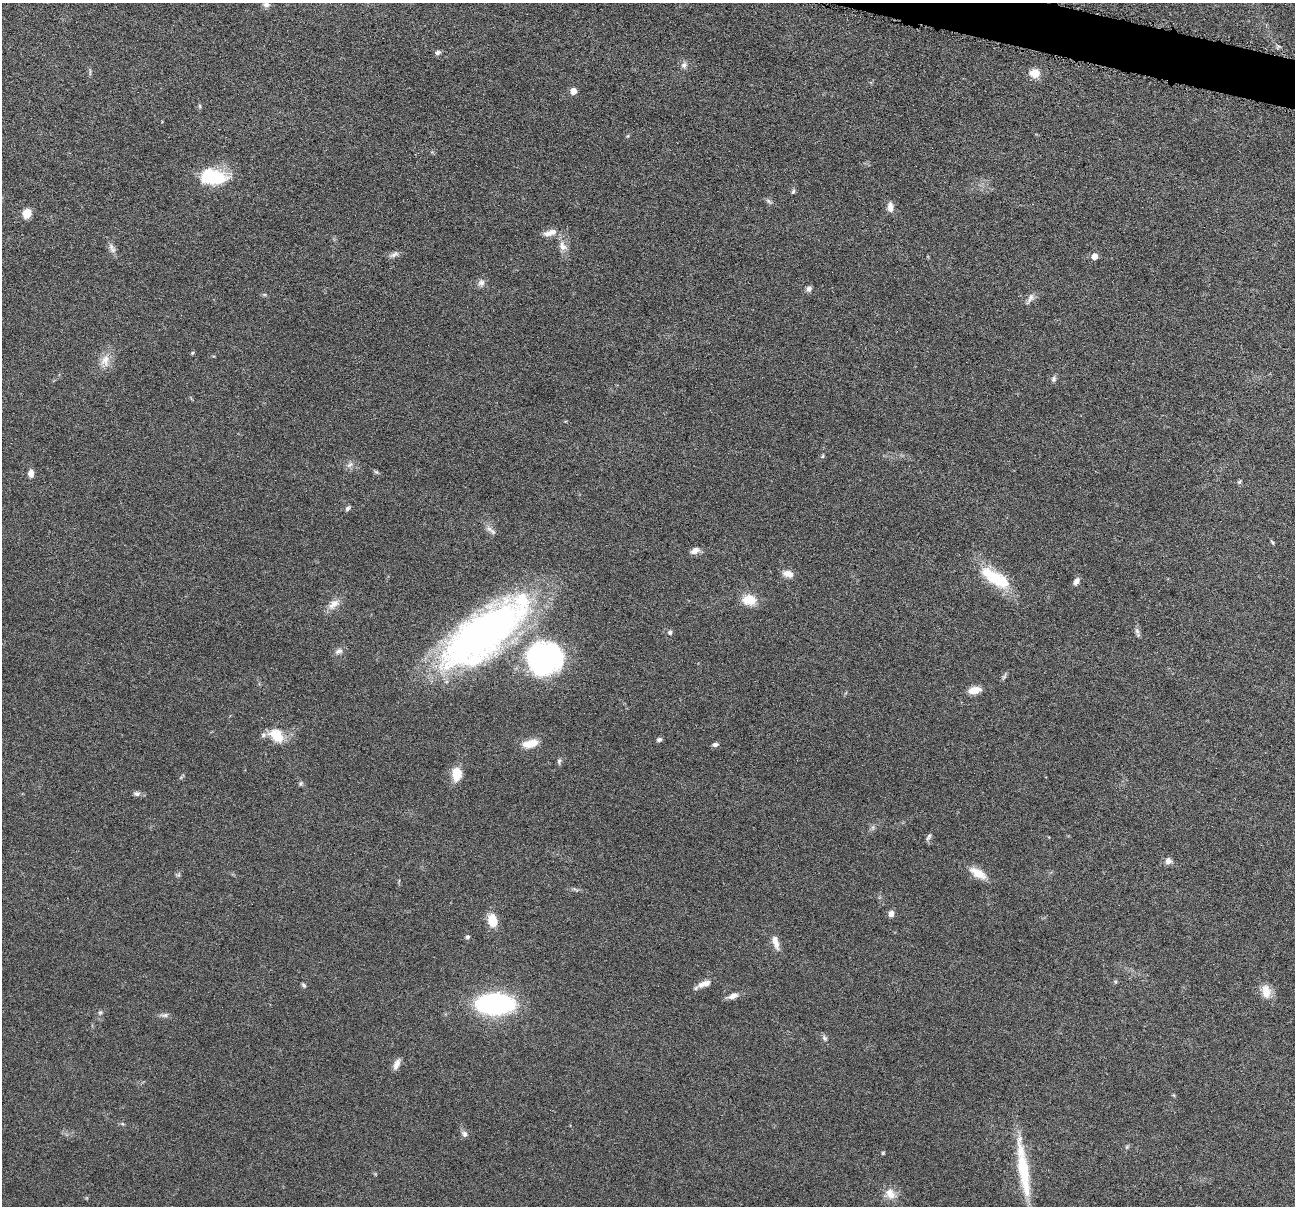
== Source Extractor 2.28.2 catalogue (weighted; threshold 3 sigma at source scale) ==
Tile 10 of 4 x 4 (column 2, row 3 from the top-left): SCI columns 1299-2591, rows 1459-2662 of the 5183 x 5199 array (HDU 1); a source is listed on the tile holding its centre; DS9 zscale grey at full resolution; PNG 1297 x 1208 px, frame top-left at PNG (2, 3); no overlay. Shown black and unused: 1% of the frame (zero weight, under 4 of 8 exposures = <1% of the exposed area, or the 3 px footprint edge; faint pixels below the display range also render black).
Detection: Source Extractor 2.28.2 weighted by HDU 2 'WHT'; one run over the whole footprint, this tile lists its part. Background 0.0372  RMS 0.0038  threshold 0.0156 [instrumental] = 3 sigma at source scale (4.09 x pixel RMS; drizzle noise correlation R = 1.36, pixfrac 0.8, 0.05/0.05 arcsec/px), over >= 5 px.
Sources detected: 72; all 72 listed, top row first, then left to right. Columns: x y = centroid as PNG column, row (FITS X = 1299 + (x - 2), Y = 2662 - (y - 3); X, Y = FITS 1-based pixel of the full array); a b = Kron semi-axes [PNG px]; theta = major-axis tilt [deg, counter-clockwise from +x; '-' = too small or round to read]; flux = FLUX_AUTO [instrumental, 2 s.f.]
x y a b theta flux
266 5 8 7 - 1.3
1278 46 7 4 -18 0.55
438 52 8 5 30 0.89
684 65 9 7 64 1.3
90 72 11 2 90 0.54
1035 73 9 8 - 5.1
573 91 5 5 - 4.7
200 106 6 4 -72 0.42
213 177 31 17 -7 17
793 191 7 4 63 0.57
768 201 8 5 -37 0.79
890 207 12 7 -89 2.2
27 213 8 7 - 5.8
550 233 19 8 16 3.1
562 246 14 9 -62 2.7
113 250 8 7 - 1.3
394 254 11 6 34 1.3
1095 256 5 5 - 4.5
481 283 9 9 - 1.5
809 289 7 6 - 1.1
1030 298 16 6 61 1.6
192 353 5 4 - 0.42
105 360 17 11 70 4
1053 379 8 6 67 0.9
823 456 6 4 87 0.42
350 465 11 6 41 1.2
31 473 7 5 89 2.6
1239 482 6 5 - 0.53
348 508 7 4 56 0.86
490 530 18 5 -41 1.5
1272 542 7 3 -46 0.45
695 550 11 7 23 2.2
788 574 12 8 -15 3
995 578 37 13 -31 18
1076 581 9 6 57 1.8
749 600 16 12 -6 6.3
334 604 17 9 36 3
1137 631 9 6 -71 1.1
670 632 6 6 - 0.85
484 633 91 34 38 200
339 651 12 7 21 1.5
545 658 39 36 19 70
1004 676 9 4 63 0.71
975 690 14 7 10 3.9
277 736 21 15 -41 7.5
659 740 6 5 - 0.89
531 743 19 9 14 4.8
715 744 7 5 16 1.1
559 761 8 5 78 0.7
457 774 13 9 -89 6.8
300 784 6 6 - 0.63
137 794 9 6 -16 1.1
929 837 10 5 57 0.85
1168 861 8 8 - 1.5
978 873 22 10 -30 5.4
891 914 8 6 77 1.6
492 920 13 9 -81 6.6
467 937 6 5 - 0.64
775 942 20 7 -76 3.1
704 984 17 7 19 2.8
304 985 6 4 -42 0.63
1266 991 18 11 -82 4.3
733 996 13 7 23 2
495 1004 27 14 2 72
100 1012 7 5 68 0.66
165 1015 8 6 10 1
824 1038 9 6 -54 0.9
397 1064 15 6 65 2.1
465 1134 8 7 - 1.3
883 1153 4 4 - 0.41
1024 1173 72 12 -82 19
890 1193 17 12 -52 4